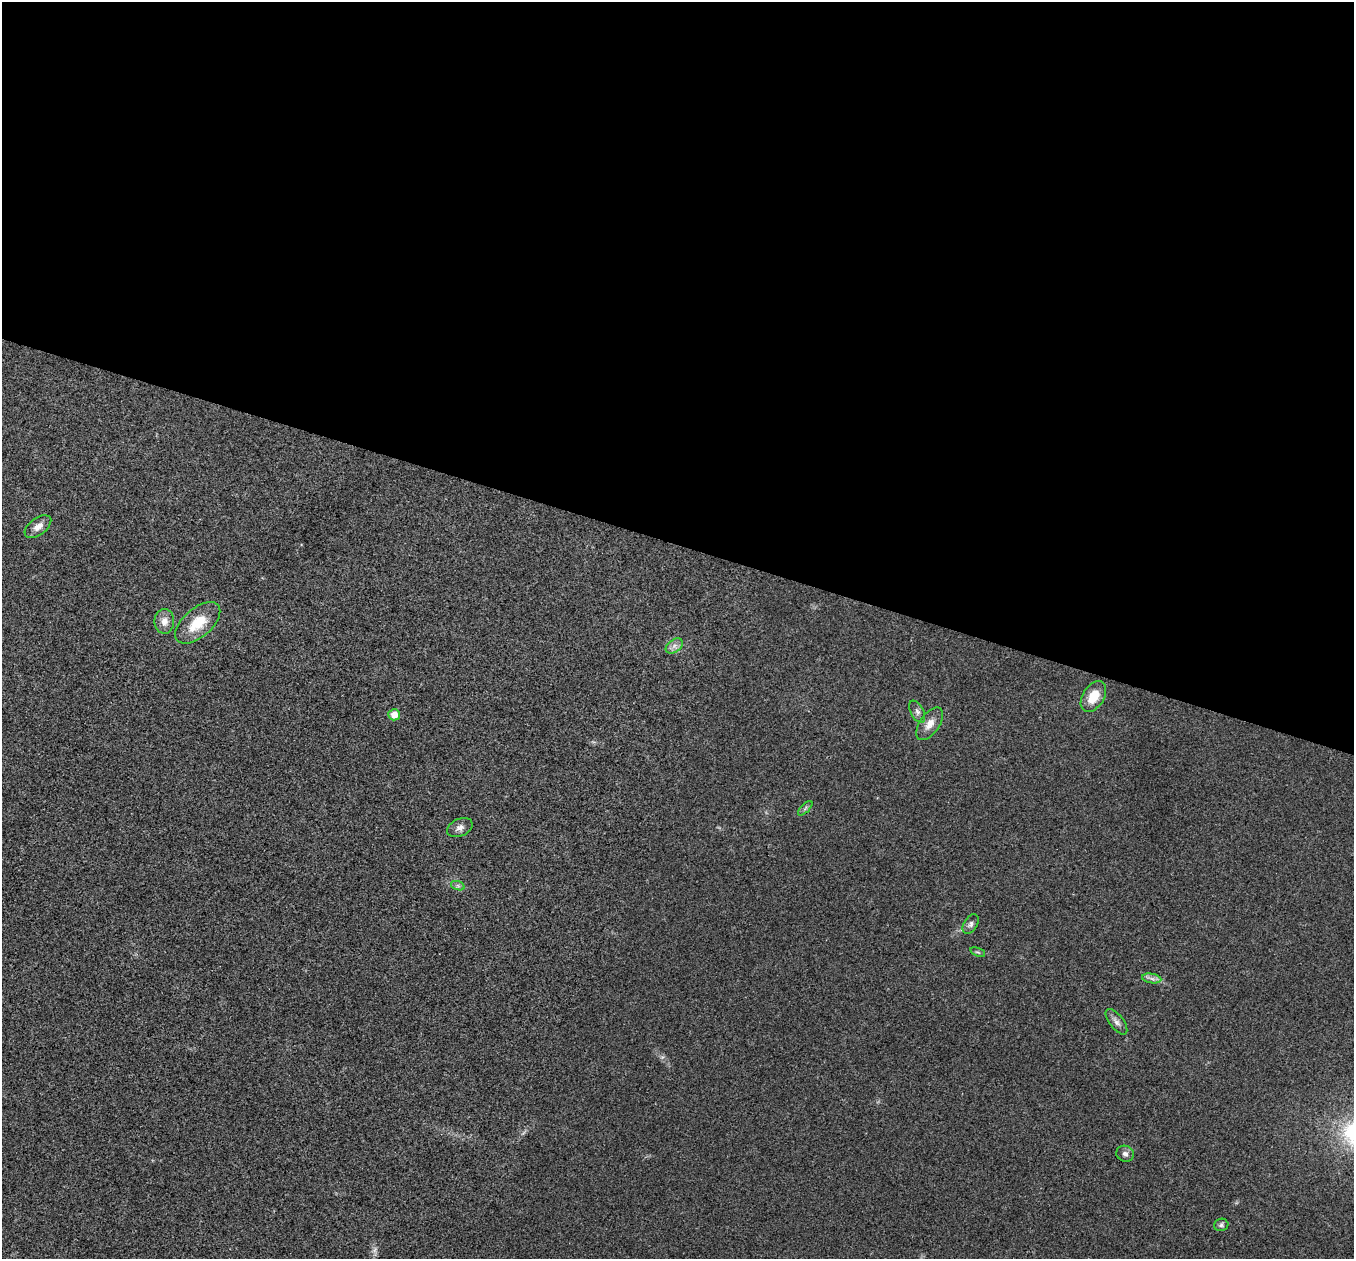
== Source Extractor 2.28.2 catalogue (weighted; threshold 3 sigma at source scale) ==
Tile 3 of 4 x 4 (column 3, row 1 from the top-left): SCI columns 2707-4058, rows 3907-5163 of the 5416 x 5431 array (HDU 1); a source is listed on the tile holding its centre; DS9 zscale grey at full resolution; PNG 1356 x 1261 px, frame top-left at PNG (2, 2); each listed source drawn as its Kron ellipse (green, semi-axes under 4 px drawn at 4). Shown black and unused: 43% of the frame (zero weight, under 3 of 4 exposures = <1% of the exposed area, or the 3 px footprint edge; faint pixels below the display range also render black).
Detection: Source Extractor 2.28.2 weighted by HDU 2 'WHT'; one run over the whole footprint, this tile lists its part. Background 0.0214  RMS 0.0052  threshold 0.0235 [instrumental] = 3 sigma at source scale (4.5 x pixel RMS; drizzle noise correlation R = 1.50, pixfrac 1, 0.05/0.05 arcsec/px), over >= 5 px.
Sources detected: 18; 1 too faint to see at this stretch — neither listed nor drawn; the other 17 listed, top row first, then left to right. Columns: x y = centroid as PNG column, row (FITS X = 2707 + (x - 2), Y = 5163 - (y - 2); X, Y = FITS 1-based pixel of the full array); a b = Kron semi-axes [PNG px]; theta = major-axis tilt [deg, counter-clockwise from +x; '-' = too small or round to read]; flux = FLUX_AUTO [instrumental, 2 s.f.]
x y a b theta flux
38 527 15 8 36 3.9
164 621 12 10 89 4.2
198 623 27 14 41 15
674 646 10 6 37 2.3
1093 697 17 10 57 10
917 712 12 6 -63 2.1
394 715 6 5 - 5.3
930 724 19 9 55 5.2
805 808 9 3 45 1.1
460 828 13 8 25 2.6
458 886 7 4 -19 1
971 924 11 6 58 1.8
978 952 8 4 -22 0.79
1152 978 10 4 -9 1.9
1116 1022 15 7 -52 2.5
1125 1154 9 8 - 2.1
1221 1225 7 6 - 1.2